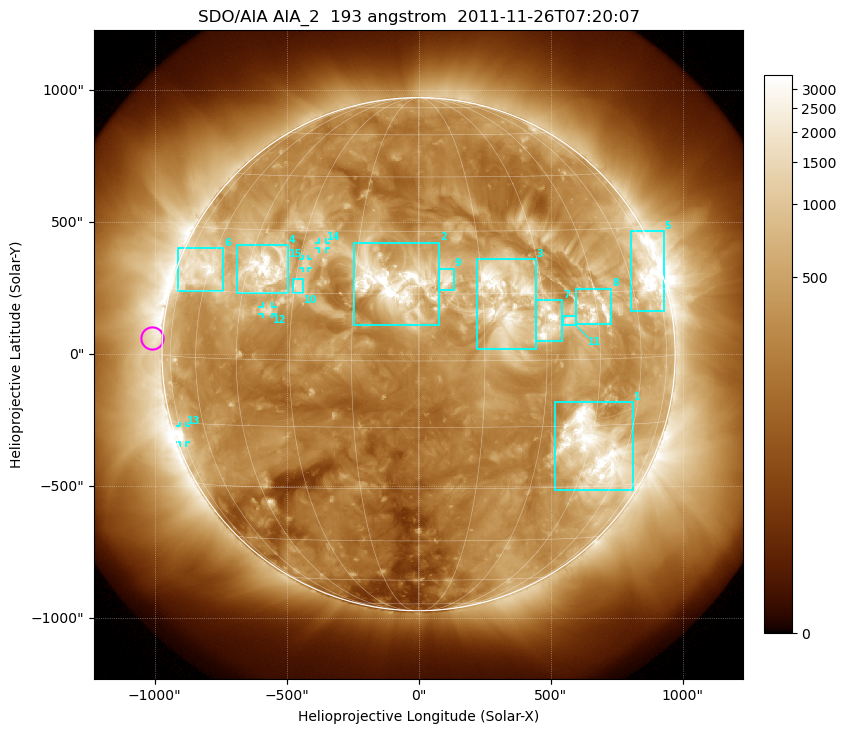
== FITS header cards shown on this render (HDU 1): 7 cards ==
TELESCOP= 'SDO/AIA'
INSTRUME= 'AIA_2'
WAVELNTH=                  193
WAVEUNIT= 'angstrom'
DATE-OBS= '2011-11-26T07:20:07.84'
CTYPE1  = 'HPLN-TAN'
CTYPE2  = 'HPLT-TAN'

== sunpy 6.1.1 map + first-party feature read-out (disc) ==
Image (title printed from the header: SDO/AIA AIA_2  193 angstrom  2011-11-26T07:20:07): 1024 x 1024 px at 2.4 arcsec/px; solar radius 972 arcsec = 405 px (full disc in frame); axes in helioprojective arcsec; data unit not stated in the header (colour bar unlabelled)
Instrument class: DISC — disc imager (sunpy class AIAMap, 193 A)
Bright regions (active regions / flare kernels): reference = the median radial profile (limb darkening/brightening removed); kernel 9 px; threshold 5 sigma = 907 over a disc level ~315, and >= 1.15x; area >= 12 px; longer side >= 10 px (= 24 arcsec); searched inside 0.97 R_sun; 15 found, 15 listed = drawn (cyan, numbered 1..; 4 of them under ~33 arcsec drawn as corner ticks so the feature stays visible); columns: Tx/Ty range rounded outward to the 5 arcsec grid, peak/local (2 s.f.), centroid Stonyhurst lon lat
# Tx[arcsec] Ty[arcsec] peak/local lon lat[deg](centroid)
1 515..810 -515..-180 15 +48 -21
2 -245..80 110..425 15 -6 +17
3 220..445 20..360 11 +20 +14
4 -690..-495 230..415 12 -39 +21
5 805..930 160..465 11 +69 +19
6 -915..-740 240..400 9.3 -64 +20
7 445..545 50..205 11 +31 +9
8 595..730 110..250 7.5 +45 +11
9 80..135 245..325 5.6 +6 +18
10 -475..-435 230..285 5.6 -29 +17
11 545..595 110..150 6.4 +36 +9
12 -590..-555 150..180 5.2 -37 +11
13 -905..-880 -335..-270 6.2 -73 -18
14 -380..-350 400..425 5.4 -24 +26
15 -440..-420 325..360 5.1 -28 +22
Off-limb structures (1.02-1.3 R_sun): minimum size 162 px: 2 found; the strongest spans PA ~40..130 deg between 1.02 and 1.3 R_sun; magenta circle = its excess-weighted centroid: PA ~85 deg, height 1.04 R_sun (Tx ~-1010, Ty ~60 arcsec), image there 2.4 x the reference